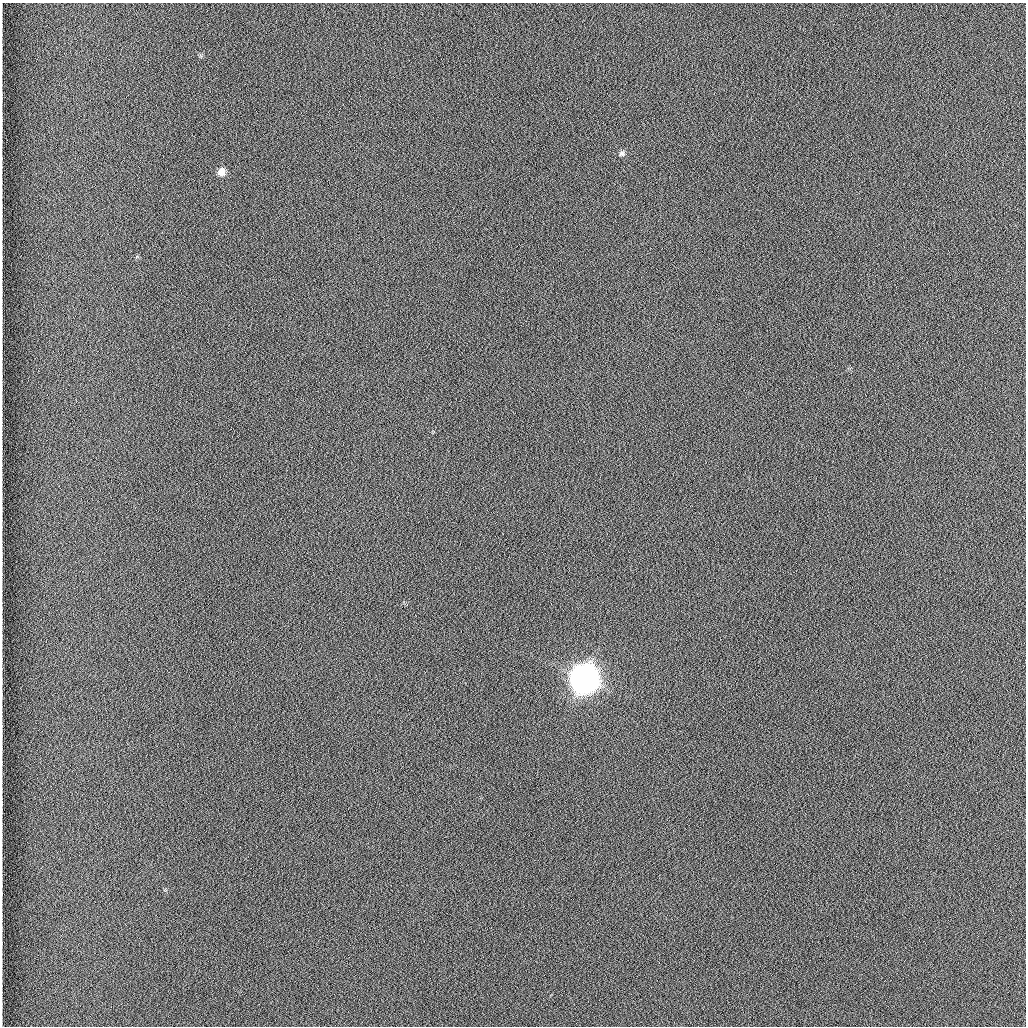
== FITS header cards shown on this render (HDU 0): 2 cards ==
NAXIS1  =                 1024 /fastest changing axis
NAXIS2  =                 1024 /next to fastest changing axis

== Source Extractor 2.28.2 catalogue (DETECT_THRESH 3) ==
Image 1024 x 1024 px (HDU 0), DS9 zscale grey, 1 PNG px = 1 image px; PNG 1028 x 1028 px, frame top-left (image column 1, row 1024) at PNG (2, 3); no overlay
Background 1260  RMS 5.9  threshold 17.7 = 3 sigma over >= 5 px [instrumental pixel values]
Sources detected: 3; all 3 listed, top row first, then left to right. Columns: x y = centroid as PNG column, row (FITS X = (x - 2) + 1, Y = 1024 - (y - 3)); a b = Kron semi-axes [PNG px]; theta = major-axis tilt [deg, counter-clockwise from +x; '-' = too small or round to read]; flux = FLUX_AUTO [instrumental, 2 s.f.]
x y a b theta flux
622 154 8 7 - 1300
222 172 8 7 - 3800
584 679 10 10 - 930000